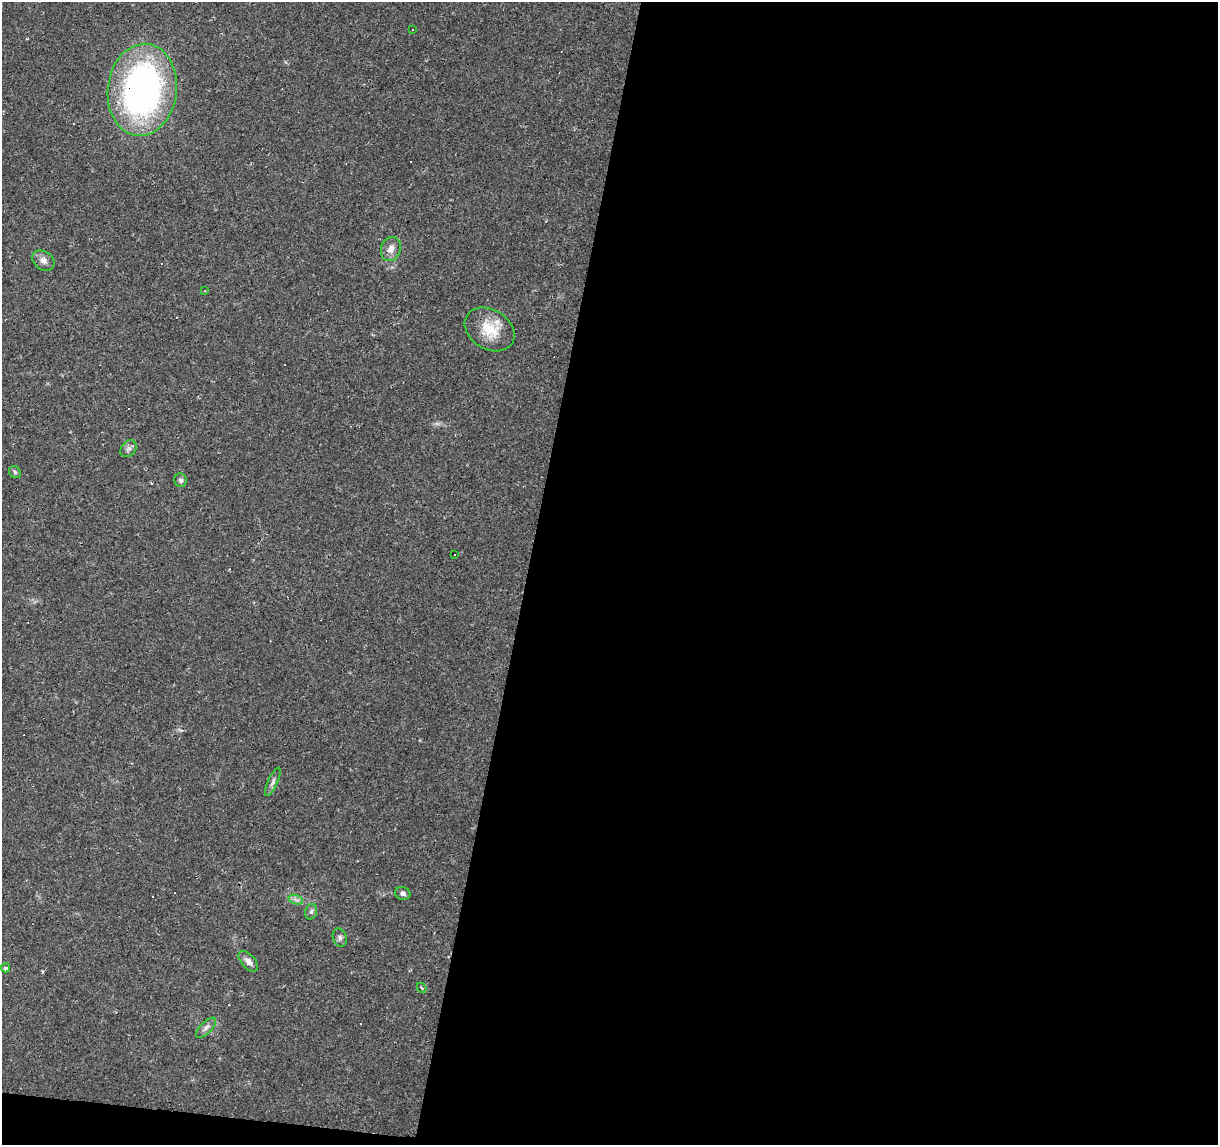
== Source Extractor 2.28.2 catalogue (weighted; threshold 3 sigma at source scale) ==
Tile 16 of 4 x 4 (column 4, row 4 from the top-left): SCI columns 3654-4869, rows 283-1425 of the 4869 x 5077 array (HDU 1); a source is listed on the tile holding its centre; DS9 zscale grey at full resolution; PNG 1220 x 1147 px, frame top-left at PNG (2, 2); each listed source drawn as its Kron ellipse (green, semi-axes under 4 px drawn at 4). Shown black and unused: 58% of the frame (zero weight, under 2 of 3 exposures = <1% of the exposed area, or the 3 px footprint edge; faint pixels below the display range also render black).
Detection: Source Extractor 2.28.2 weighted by HDU 2 'WHT'; one run over the whole footprint, this tile lists its part. Background 0.0556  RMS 0.0046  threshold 0.0207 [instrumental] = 3 sigma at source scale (4.5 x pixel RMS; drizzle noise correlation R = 1.50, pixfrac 1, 0.0396/0.0396 arcsec/px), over >= 5 px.
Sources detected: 34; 13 cosmic-ray / hot-pixel residue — neither listed nor drawn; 2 inside a brighter listed object's ellipse — not listed separately; the other 19 listed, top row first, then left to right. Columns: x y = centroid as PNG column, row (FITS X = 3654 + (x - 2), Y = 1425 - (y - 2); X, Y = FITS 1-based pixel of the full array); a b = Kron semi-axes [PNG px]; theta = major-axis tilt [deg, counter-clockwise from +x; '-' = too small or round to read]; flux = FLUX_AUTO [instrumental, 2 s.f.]
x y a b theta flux
412 30 2 2 - 0.42
142 90 46 34 83 170
391 249 12 9 70 3.3
43 261 12 9 -37 2.7
205 290 3 2 - 0.37
490 329 27 19 -32 13
129 449 9 7 52 1.6
15 472 6 5 - 0.85
181 480 7 6 - 1.1
454 555 3 3 - 0.98
273 782 15 5 65 1.6
403 893 8 6 -16 1.3
296 900 7 4 -19 1.2
311 912 8 6 74 1.2
340 938 9 7 -70 1.4
248 961 12 6 -47 2.5
6 968 4 4 - 1.6
422 988 5 3 - 0.74
206 1028 13 6 44 1.8
Overlapping masked pixels (flux is a lower limit): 1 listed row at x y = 142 90